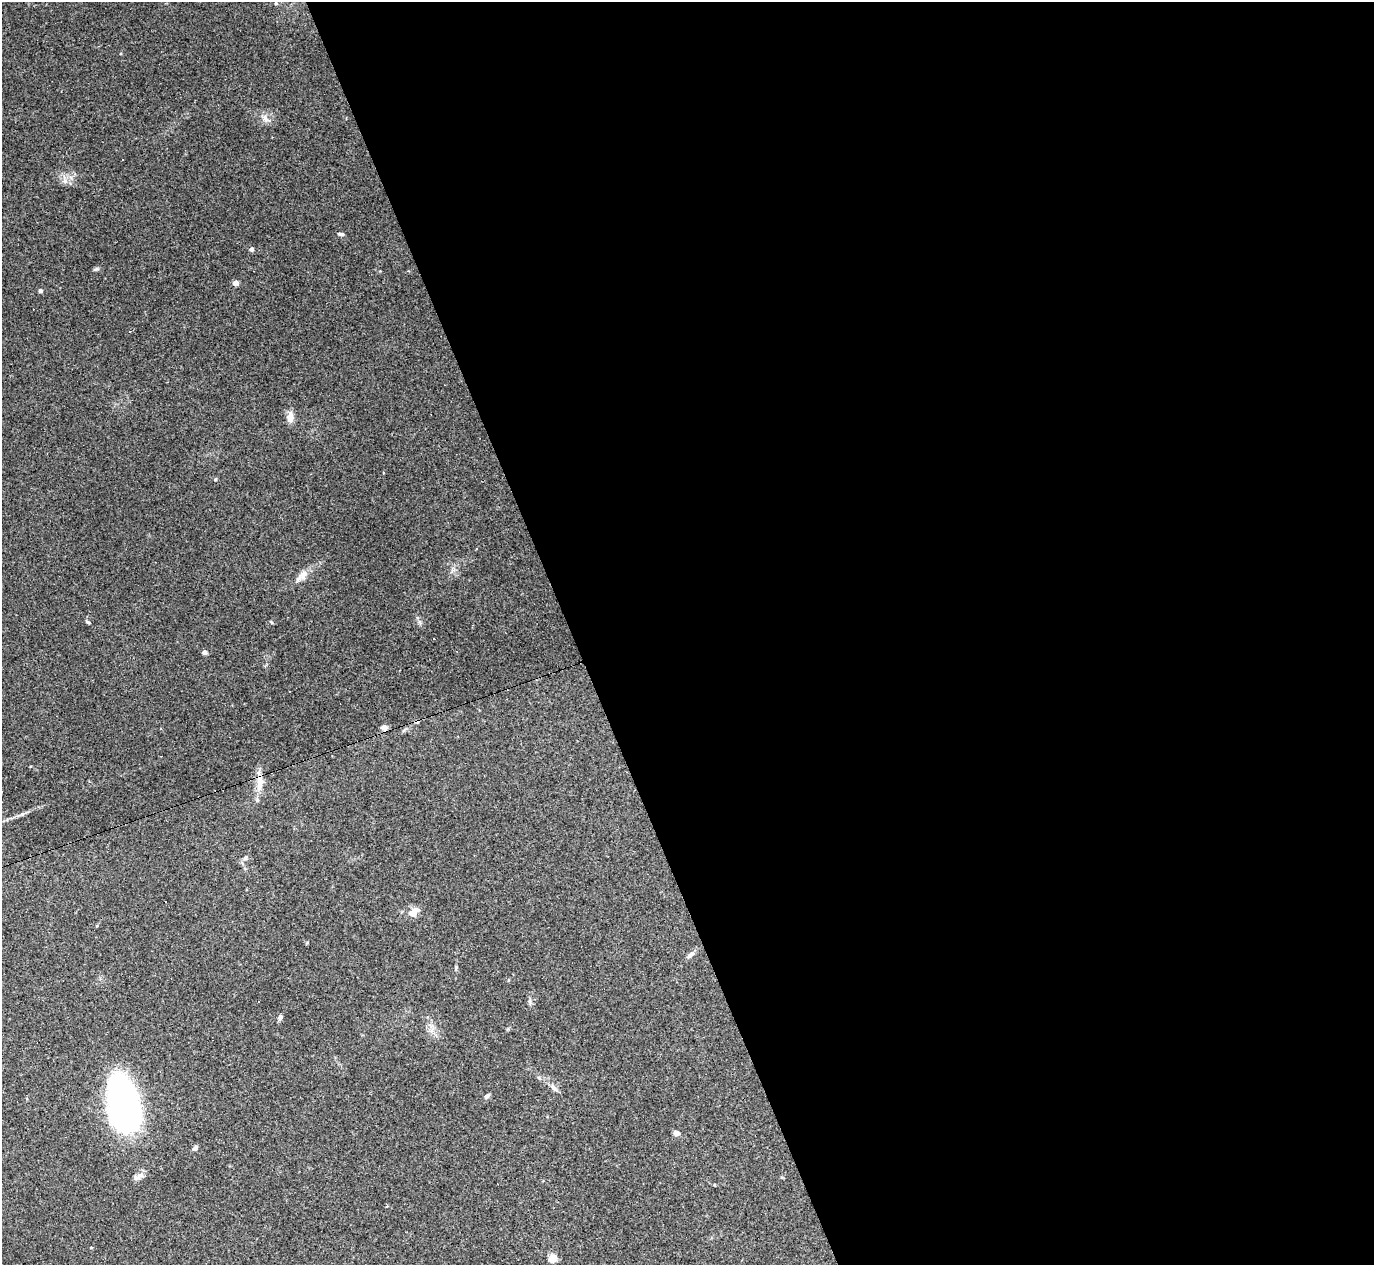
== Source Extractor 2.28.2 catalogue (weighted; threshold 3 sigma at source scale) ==
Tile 8 of 4 x 4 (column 4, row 2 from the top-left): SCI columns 4117-5488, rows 2801-4063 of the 5488 x 5473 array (HDU 1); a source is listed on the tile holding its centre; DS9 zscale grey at full resolution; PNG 1376 x 1267 px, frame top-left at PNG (2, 2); no overlay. Shown black and unused: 58% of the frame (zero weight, under 3 of 4 exposures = <1% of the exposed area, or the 3 px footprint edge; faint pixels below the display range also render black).
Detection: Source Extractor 2.28.2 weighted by HDU 2 'WHT'; one run over the whole footprint, this tile lists its part. Background 0.16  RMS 0.0052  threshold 0.0233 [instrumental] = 3 sigma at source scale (4.5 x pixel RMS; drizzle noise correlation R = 1.50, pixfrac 1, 0.05/0.05 arcsec/px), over >= 5 px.
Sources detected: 33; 1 inside a brighter object's white glare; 4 cosmic-ray / hot-pixel residue — not listed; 1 inside a brighter listed object's ellipse — not listed separately; the other 27 listed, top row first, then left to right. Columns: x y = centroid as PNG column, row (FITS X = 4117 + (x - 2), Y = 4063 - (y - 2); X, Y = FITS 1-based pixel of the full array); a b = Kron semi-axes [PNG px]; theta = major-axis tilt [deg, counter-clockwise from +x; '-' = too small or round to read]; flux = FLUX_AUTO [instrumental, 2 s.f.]
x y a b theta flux
276 3 4 4 - 0.67
265 118 11 6 -75 2.3
65 181 7 4 -72 1.3
341 234 8 4 -6 1.1
252 249 5 4 - 1.4
96 269 8 4 1 0.88
236 283 4 4 - 5.5
40 291 5 4 - 1.1
290 417 15 8 87 3.6
303 575 15 9 64 3.9
88 622 7 3 -35 0.7
205 652 4 4 - 2.5
384 727 8 5 4 2.1
260 784 22 10 87 6.2
245 857 6 5 - 1
413 913 12 10 52 4
690 955 13 5 38 1.8
456 967 6 4 -73 0.65
508 980 5 3 - 0.44
280 1017 6 5 - 1.6
553 1087 12 6 -46 2.3
487 1096 7 5 42 1.4
124 1103 45 26 -78 180
676 1133 6 5 - 2.2
195 1148 7 6 - 1.3
140 1175 11 7 29 2.5
552 1258 5 4 - 15